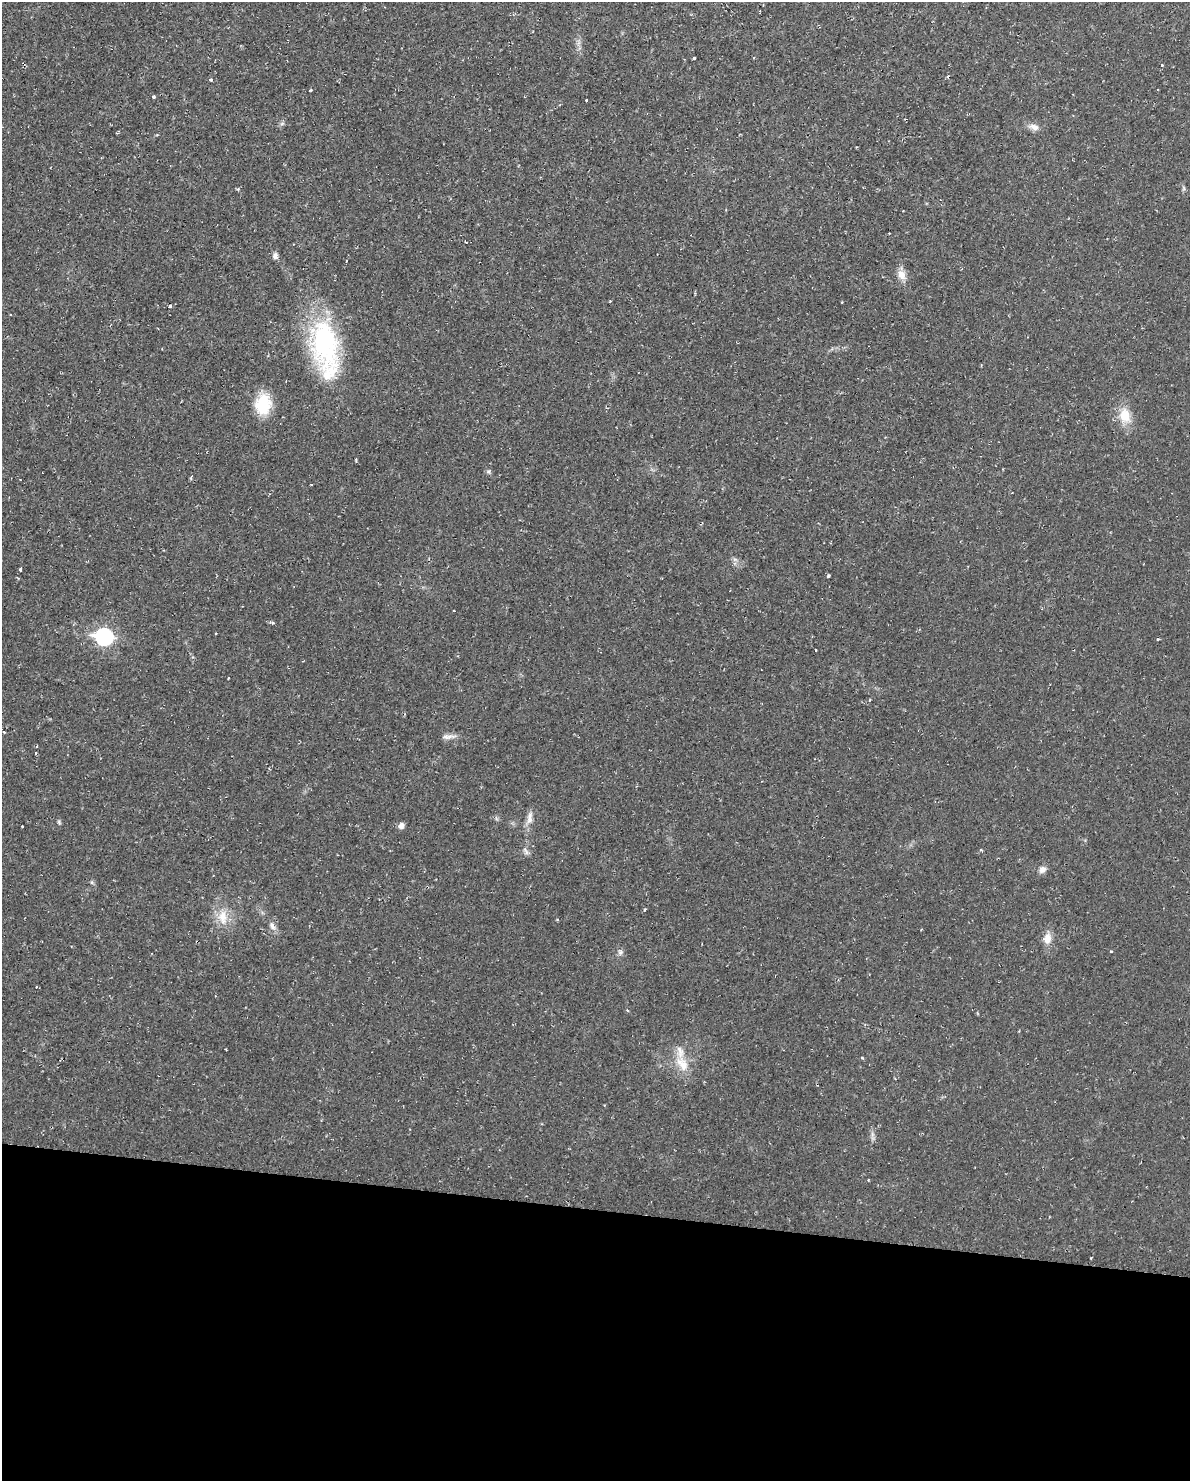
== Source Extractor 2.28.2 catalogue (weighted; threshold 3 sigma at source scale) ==
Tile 10 of 4 x 3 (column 2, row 3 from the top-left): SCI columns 1189-2376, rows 112-1590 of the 4751 x 4773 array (HDU 1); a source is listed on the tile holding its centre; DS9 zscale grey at full resolution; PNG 1192 x 1483 px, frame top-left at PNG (2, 2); no overlay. Shown black and unused: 18% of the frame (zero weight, under 2 of 3 exposures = <1% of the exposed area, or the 3 px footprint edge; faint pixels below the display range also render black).
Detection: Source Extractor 2.28.2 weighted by HDU 2 'WHT'; one run over the whole footprint, this tile lists its part. Background 0.02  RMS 0.0061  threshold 0.0274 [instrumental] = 3 sigma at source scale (4.5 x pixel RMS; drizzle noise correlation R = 1.50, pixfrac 1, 0.05/0.05 arcsec/px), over >= 5 px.
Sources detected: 46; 6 cosmic-ray / hot-pixel residue — not listed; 2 inside a brighter listed object's ellipse — not listed separately; the other 38 listed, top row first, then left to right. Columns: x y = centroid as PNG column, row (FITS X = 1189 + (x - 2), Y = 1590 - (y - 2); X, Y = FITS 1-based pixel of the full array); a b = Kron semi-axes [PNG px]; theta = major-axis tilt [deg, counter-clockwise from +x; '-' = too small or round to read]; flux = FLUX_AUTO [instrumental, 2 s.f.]
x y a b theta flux
694 58 3 3 - 6.8
1162 65 3 3 - 0.93
210 79 3 3 - 1.8
311 90 3 3 - 0.53
154 96 3 3 - 3
586 100 3 3 - 2.5
282 124 7 4 2 1.1
1034 127 14 8 -17 3.9
1183 188 7 4 -71 1
275 256 9 7 -83 2.3
902 275 14 10 -65 5.4
170 306 4 3 - 11
325 343 63 34 -81 86
263 404 19 15 82 26
1125 416 20 14 -83 12
488 471 6 6 - 1.3
311 484 3 2 - 0.43
735 559 7 4 -1 1.3
20 569 4 3 - 2.4
829 575 5 3 - 0.79
104 637 9 7 -13 140
229 678 3 2 - 0.51
449 737 18 6 9 3.3
37 746 3 3 - 0.7
496 818 7 4 -72 0.94
530 818 20 7 84 4.6
59 822 6 5 - 0.93
22 826 3 3 - 5.7
401 826 6 6 - 3.1
526 851 13 4 -52 1.6
1042 869 9 8 - 3
223 917 22 12 -86 11
272 926 12 7 -49 2.8
1047 938 15 10 81 5.9
620 952 7 7 - 1.8
682 1064 22 13 -55 11
872 1134 7 4 -72 1.6
868 1179 3 2 - 0.53
Unlisted compact peaks at least as high as the median listed source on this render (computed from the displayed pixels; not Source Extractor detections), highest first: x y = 1111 951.